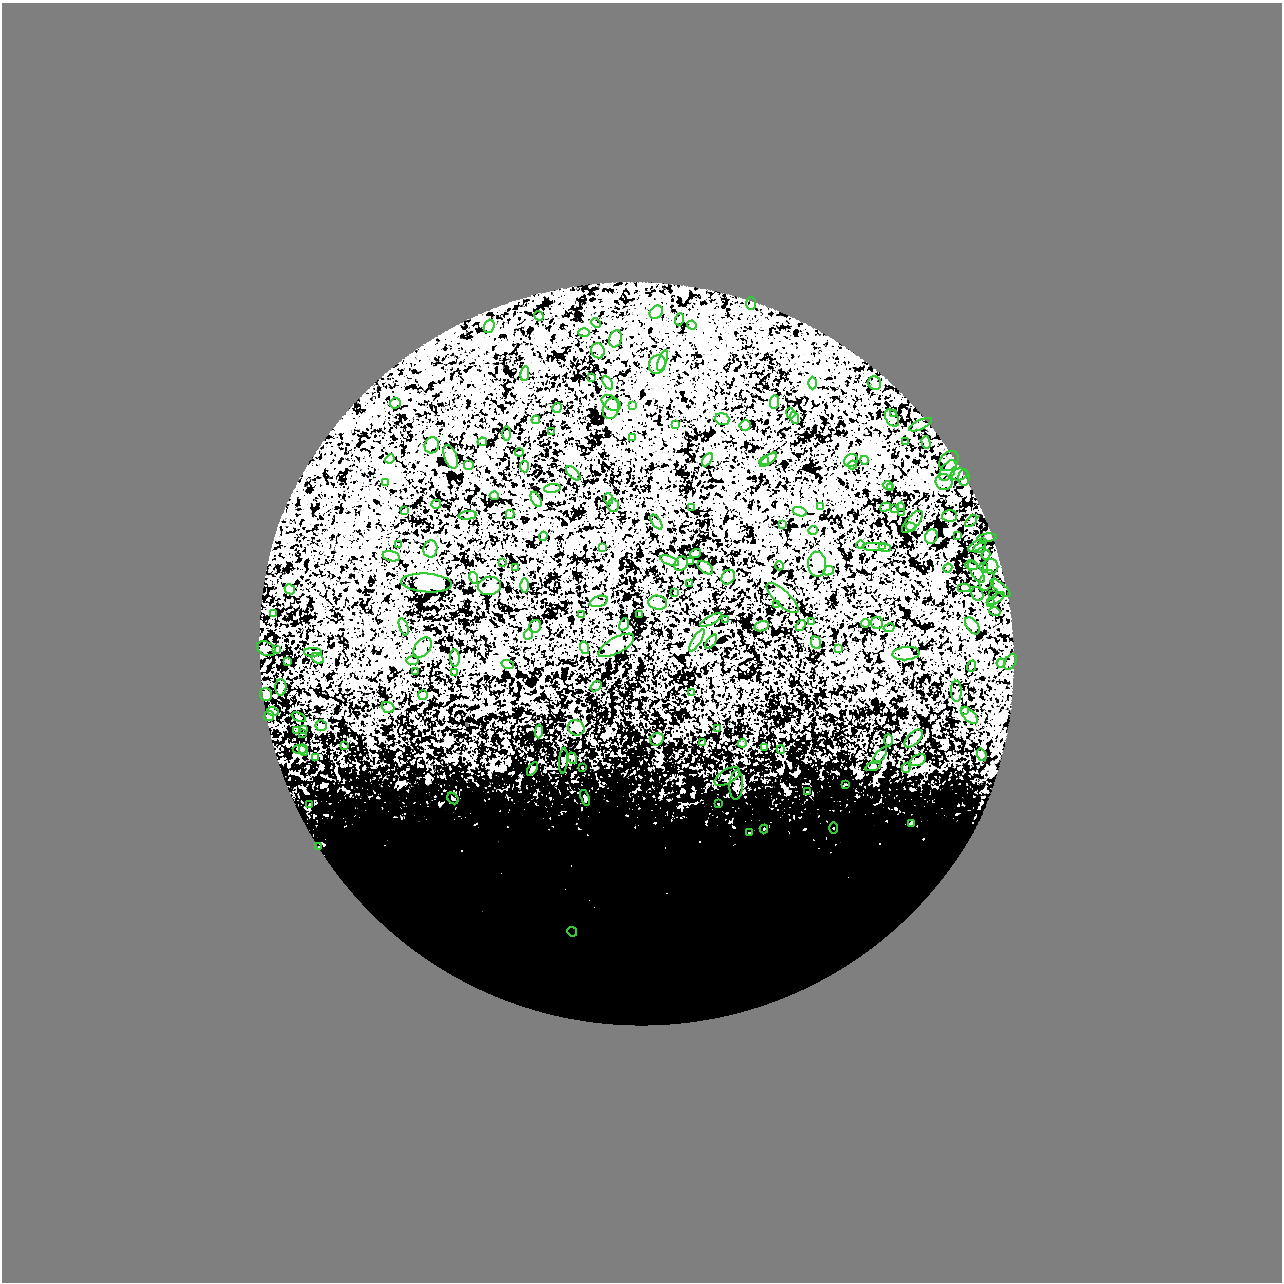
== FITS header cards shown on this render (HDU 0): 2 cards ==
NAXIS1  =                 1280
NAXIS2  =                 1280

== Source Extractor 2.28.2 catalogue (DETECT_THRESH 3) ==
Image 1280 x 1280 px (HDU 0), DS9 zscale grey, 1 PNG px = 1 image px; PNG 1284 x 1284 px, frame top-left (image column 1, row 1280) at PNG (2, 3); each listed source drawn as its Kron ellipse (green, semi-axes under 4 px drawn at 4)
Background 0.958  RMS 0.053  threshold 0.16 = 3 sigma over >= 5 px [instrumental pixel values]
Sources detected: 223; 2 with non-positive FLUX_AUTO (blend fragments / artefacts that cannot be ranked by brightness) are neither listed nor drawn; the other 221 listed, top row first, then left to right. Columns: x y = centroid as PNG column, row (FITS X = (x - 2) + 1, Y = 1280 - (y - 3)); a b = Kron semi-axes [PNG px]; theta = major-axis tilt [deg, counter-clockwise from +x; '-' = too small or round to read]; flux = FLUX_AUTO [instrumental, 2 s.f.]
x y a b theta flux
751 303 6 4 90 4.9
656 312 7 5 45 9.3
539 316 5 4 - 3.3
680 319 6 4 70 3.7
596 323 5 3 - 4
692 325 5 4 - 4.5
489 326 7 5 68 7
584 333 5 3 - 3.4
616 339 9 6 72 9
598 351 7 6 - 9.4
662 361 11 4 70 7.3
657 365 9 8 - 13
525 374 7 3 85 4.1
592 378 3 2 - 2.4
608 383 7 4 -59 6.2
813 383 6 4 90 6
875 383 7 6 - 7.8
775 402 7 4 89 6.5
395 403 5 5 - 5.9
611 403 10 6 -31 12
632 405 3 3 - 4.3
557 408 5 3 - 3.2
611 409 10 8 70 17
791 413 5 4 - 3.6
893 413 3 3 - 5
795 418 6 4 -71 5.1
892 418 9 6 -58 10
722 419 7 5 -16 8.8
536 420 4 3 - 5.2
676 425 4 3 - 6.8
745 425 5 5 - 4.5
921 425 12 5 24 8.8
552 432 3 3 - 5.8
506 433 7 3 -90 4
632 437 3 3 - 2
482 442 5 4 - 5.8
905 442 3 2 - 2.2
926 442 6 4 -75 11
432 445 8 7 - 9.9
519 452 4 3 - 4.7
451 457 12 6 -69 13
390 459 5 4 - 4.5
707 460 7 4 59 5.6
768 460 10 3 39 9.3
864 460 4 3 - 2.4
764 461 5 4 - 4.7
851 461 7 6 - 11
949 461 11 8 50 19
469 465 5 5 - 4.4
852 465 4 3 - 5
524 466 6 4 -84 5.3
948 471 11 6 56 13
573 473 9 4 -45 6.1
959 474 8 6 10 9.8
964 478 8 5 -89 11
386 482 3 3 - 3.1
944 482 8 8 - 14
888 485 5 3 - 3.3
890 487 3 2 - 2.2
552 488 8 4 7 7.4
494 496 4 3 - 3.9
536 499 8 4 -63 6.6
609 499 5 3 - 3.4
436 504 5 4 - 4.3
613 506 6 5 - 6.8
820 506 4 3 - 5.4
886 507 6 4 17 5.4
901 507 4 3 - 3.7
692 508 2 2 - 2
894 508 3 3 - 3.7
404 510 3 2 - 3.1
800 512 7 4 -18 7.8
901 513 3 3 - 7.1
510 514 4 4 - 4.3
468 515 9 4 5 6.4
950 516 7 5 0 5.9
971 521 7 2 45 3.6
656 522 8 4 -56 5.6
912 522 14 6 48 12
782 525 3 2 - 2.5
911 527 5 3 - 5.4
813 530 5 3 - 3.2
543 536 4 3 - 5.7
931 536 7 6 - 11
958 536 3 2 - 4.4
987 538 10 4 6 7.5
398 544 2 2 - 1.7
861 545 4 4 - 4.3
977 545 10 4 30 7.2
603 547 3 2 - 2.5
874 547 12 3 0 7.6
885 548 6 4 -18 4.6
980 548 7 3 27 4.4
430 549 8 7 - 11
695 553 6 3 16 6.5
986 555 5 3 - 4.6
391 556 9 5 -14 7.8
669 561 10 3 -21 8.2
691 561 3 2 - 3.2
502 562 2 2 - 2.6
681 564 7 6 - 8
817 564 12 9 -85 17
971 565 6 4 -16 5.5
779 566 4 3 - 3.2
991 566 7 7 - 61
984 567 3 2 - 2.5
516 568 3 2 - 3.3
705 568 9 5 -36 7.6
948 568 4 4 - 3.3
829 571 6 4 26 25
976 572 12 5 -54 11
728 577 8 6 56 20
474 578 6 4 -72 4.7
987 580 10 7 70 14
426 583 25 9 -4 23
690 584 2 2 - 2.1
489 586 11 9 10 18
525 586 7 3 -89 4.3
964 588 6 4 -1 4.4
1001 588 12 4 -42 9.4
290 589 5 4 - 5.5
675 592 3 2 - 2
977 594 7 6 - 9.1
993 595 3 3 - 6.8
782 598 20 7 -43 22
996 599 9 4 35 7.1
599 601 9 5 19 7
658 603 9 7 -9 9.7
991 603 4 3 - 3.5
776 605 3 2 - 2.1
995 612 5 3 - 3.1
274 614 4 4 - 4.3
581 614 3 3 - 3
639 614 3 2 - 2.5
711 620 12 4 27 6.4
725 620 3 3 - 4.7
812 622 4 3 - 4.5
866 623 4 3 - 4.3
877 623 6 6 - 6.7
624 624 6 4 69 5.1
535 626 6 6 - 7.4
762 626 7 5 16 6.4
801 626 6 3 54 5.5
972 626 10 5 -53 11
404 627 9 4 -72 5.9
889 628 5 4 - 8.5
529 634 5 3 - 3.6
697 640 13 4 59 14
711 642 8 4 55 5.9
816 643 6 5 - 6
616 645 20 8 29 26
423 647 11 7 52 18
585 648 6 4 -70 5.3
838 648 4 3 - 7.2
266 649 10 6 -28 11
277 649 4 4 - 3
313 652 9 4 -1 5.4
906 653 13 6 5 16
318 658 6 4 -29 5.7
455 658 8 5 -89 6.3
412 660 6 3 -1 4.1
288 661 4 3 - 14
1010 662 8 5 57 9.2
1001 663 4 4 - 5.4
508 665 6 4 -19 4.8
972 666 6 3 70 3.6
415 671 3 2 - 2.9
455 672 4 3 - 7.2
596 686 6 3 37 3.8
281 687 8 5 89 13
956 691 10 5 -89 9.9
691 692 3 3 - 3.9
266 695 6 6 - 25
423 695 5 5 - 4.3
388 707 6 5 - 7.8
964 710 3 3 - 3.8
273 711 6 2 -18 4.9
269 716 5 5 - 4.6
969 716 10 5 -48 10
299 717 7 3 -23 3.8
321 726 5 5 - 9.3
576 728 8 7 - 12
717 728 3 2 - 2.2
303 729 2 2 - 2.3
297 731 3 3 - 4.2
539 731 7 3 86 7.3
302 733 3 2 - 4.6
657 739 7 6 - 7.4
914 739 11 6 44 14
888 740 6 4 -88 4.4
703 742 3 3 - 3.3
742 743 4 4 - 3.6
344 746 3 3 - 5.6
764 747 4 3 - 3.2
300 749 7 4 -7 5.1
781 749 4 3 - 5.7
304 750 6 3 -68 5.8
880 755 10 3 50 5.8
982 755 6 4 -73 5.1
316 757 3 2 - 3.2
572 758 6 3 -70 3.8
918 760 8 5 26 9.7
563 761 13 3 86 6.6
873 766 8 4 18 5.9
582 767 2 2 - 2.7
906 768 5 4 - 4.7
532 769 7 3 56 6.2
727 776 14 7 31 16
846 784 3 2 - 2.4
736 785 14 7 87 24
807 792 3 2 - 7.2
585 798 8 3 -71 6
453 799 6 5 - 5.7
309 804 2 2 - 2.3
718 804 3 2 - 3.5
911 823 3 2 - 2.9
833 828 6 4 -89 3.8
764 829 4 4 - 3.1
749 833 3 3 - 5.1
318 847 2 2 - 2.1
572 932 5 4 - 4.6
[2 non-positive-flux detections neither listed nor drawn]